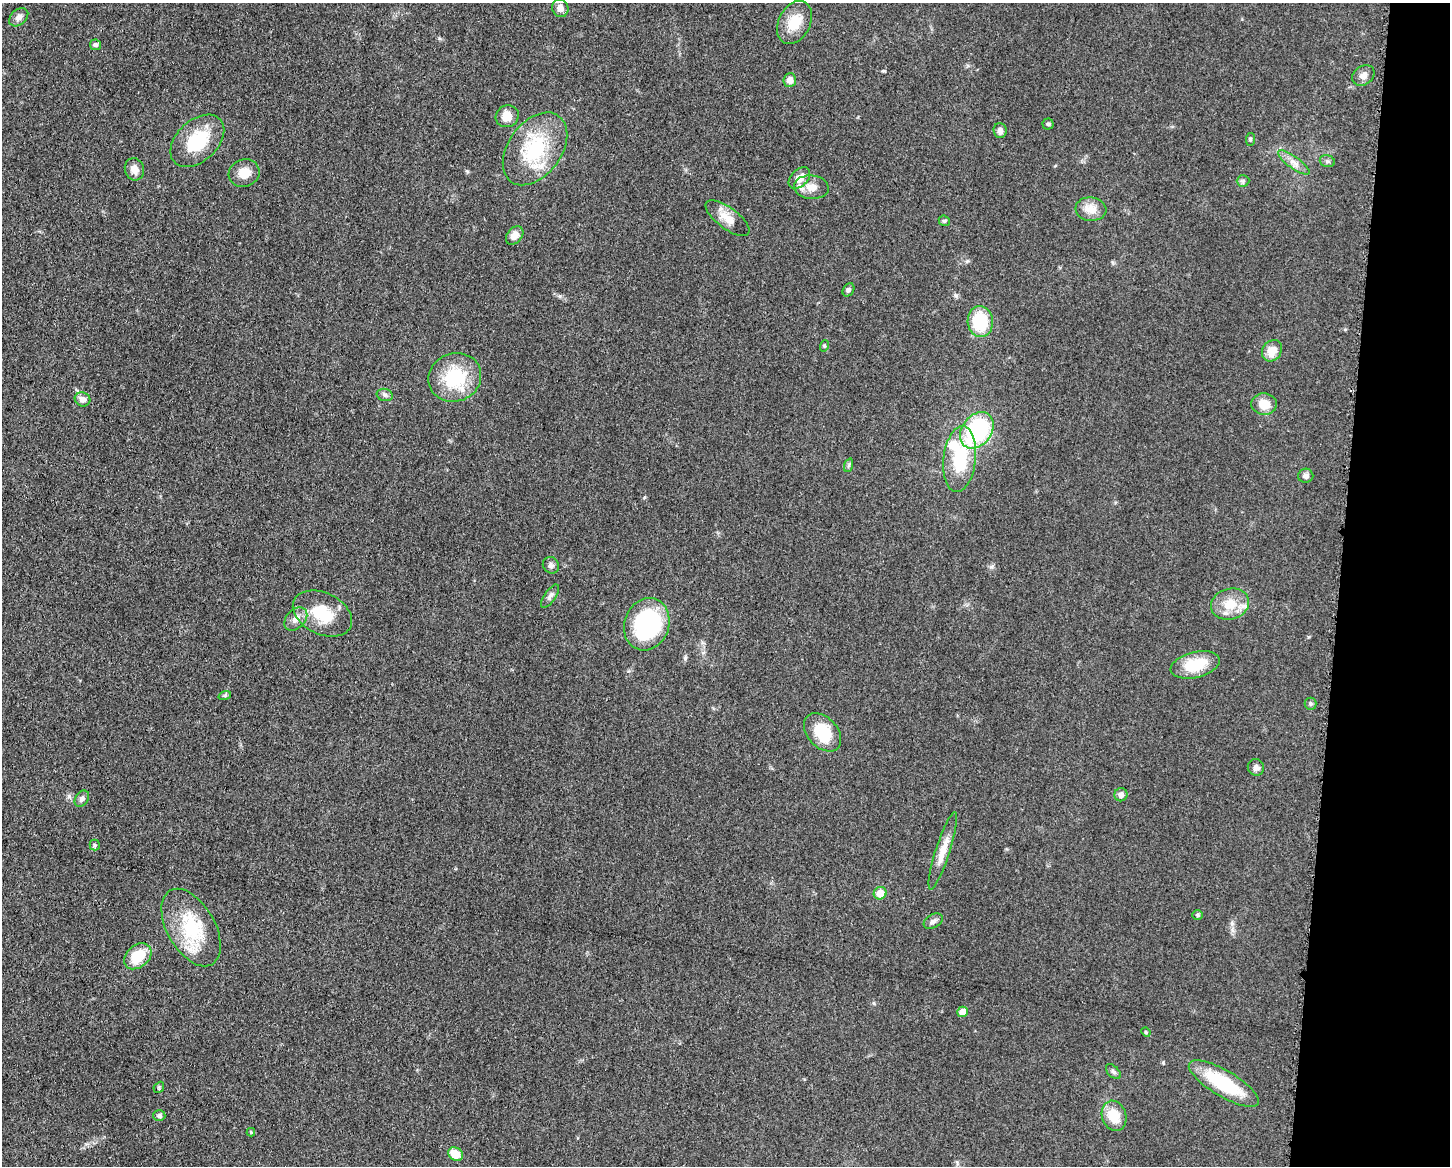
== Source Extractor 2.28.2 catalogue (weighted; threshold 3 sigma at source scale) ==
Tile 6 of 3 x 4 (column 3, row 2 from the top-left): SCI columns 3125-4572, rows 2330-3493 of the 4680 x 4657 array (HDU 1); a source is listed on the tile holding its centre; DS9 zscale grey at full resolution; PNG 1452 x 1168 px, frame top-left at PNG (2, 3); each listed source drawn as its Kron ellipse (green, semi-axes under 4 px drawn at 4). Shown black and unused: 8% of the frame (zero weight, under 3 of 5 exposures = <1% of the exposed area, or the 3 px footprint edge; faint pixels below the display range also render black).
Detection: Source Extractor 2.28.2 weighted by HDU 2 'WHT'; one run over the whole footprint, this tile lists its part. Background 0.0608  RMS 0.0057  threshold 0.0255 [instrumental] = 3 sigma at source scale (4.5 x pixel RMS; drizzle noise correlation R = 1.50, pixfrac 1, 0.05/0.05 arcsec/px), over >= 5 px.
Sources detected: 65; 1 inside a brighter listed object's ellipse — not listed separately; the other 64 listed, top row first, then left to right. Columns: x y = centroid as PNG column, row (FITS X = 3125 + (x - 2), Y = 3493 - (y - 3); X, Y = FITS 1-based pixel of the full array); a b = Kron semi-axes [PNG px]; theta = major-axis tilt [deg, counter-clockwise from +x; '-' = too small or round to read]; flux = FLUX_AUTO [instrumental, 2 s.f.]
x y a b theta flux
560 8 9 8 - 3.5
19 17 11 7 41 2.7
794 22 23 16 62 12
95 45 5 5 - 1.6
1363 75 12 9 34 3.1
790 80 7 6 - 3.7
507 116 12 10 28 6.9
1048 124 5 5 - 0.88
1000 131 7 6 - 2.3
1250 139 6 4 84 0.8
197 141 31 20 43 27
535 149 41 26 54 41
1327 161 8 5 -16 1.3
1294 162 19 6 -36 4
134 169 11 9 -68 4.7
244 173 15 13 19 8
799 178 13 8 44 6.3
1243 181 6 6 - 1.2
811 187 17 11 -5 6.8
1091 209 15 11 -6 7.1
728 218 26 10 -37 7.8
944 221 6 5 - 0.87
515 235 10 7 49 4.7
848 290 7 5 58 1.4
980 322 15 12 -84 26
824 346 6 3 72 0.61
1272 351 11 9 54 7.7
455 377 27 24 23 31
385 395 8 6 -14 1.5
83 399 8 7 - 3.2
1264 404 13 10 -4 8.2
977 430 20 14 53 63
960 459 33 16 84 32
849 465 7 4 71 1.1
1306 476 7 7 - 2.2
551 565 9 7 -48 1.8
550 596 14 5 55 2
1230 604 19 15 15 12
322 613 31 20 -26 21
296 619 13 9 45 4.7
647 624 27 22 69 68
1195 665 25 13 14 19
225 695 6 4 19 0.84
1311 704 6 6 - 1.2
822 732 22 15 -47 20
1256 767 8 8 - 2.1
1121 795 6 6 - 2.5
82 799 9 6 55 2.1
95 845 5 5 - 0.82
943 851 40 7 72 8.3
880 893 6 6 - 8.7
1198 915 5 5 - 0.81
933 921 10 6 30 2.3
191 927 42 24 -60 34
138 956 15 11 41 16
963 1012 5 5 - 6.5
1146 1032 5 4 - 0.69
1113 1072 9 5 -45 1.4
1224 1084 40 13 -31 36
159 1087 6 4 48 0.82
159 1116 6 5 - 1.5
1114 1116 15 12 -71 12
251 1132 4 4 - 0.52
456 1154 8 6 -36 10
Unlisted compact peaks at least as high as the median listed source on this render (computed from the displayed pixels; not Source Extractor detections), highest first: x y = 991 567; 884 71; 69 796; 467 171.